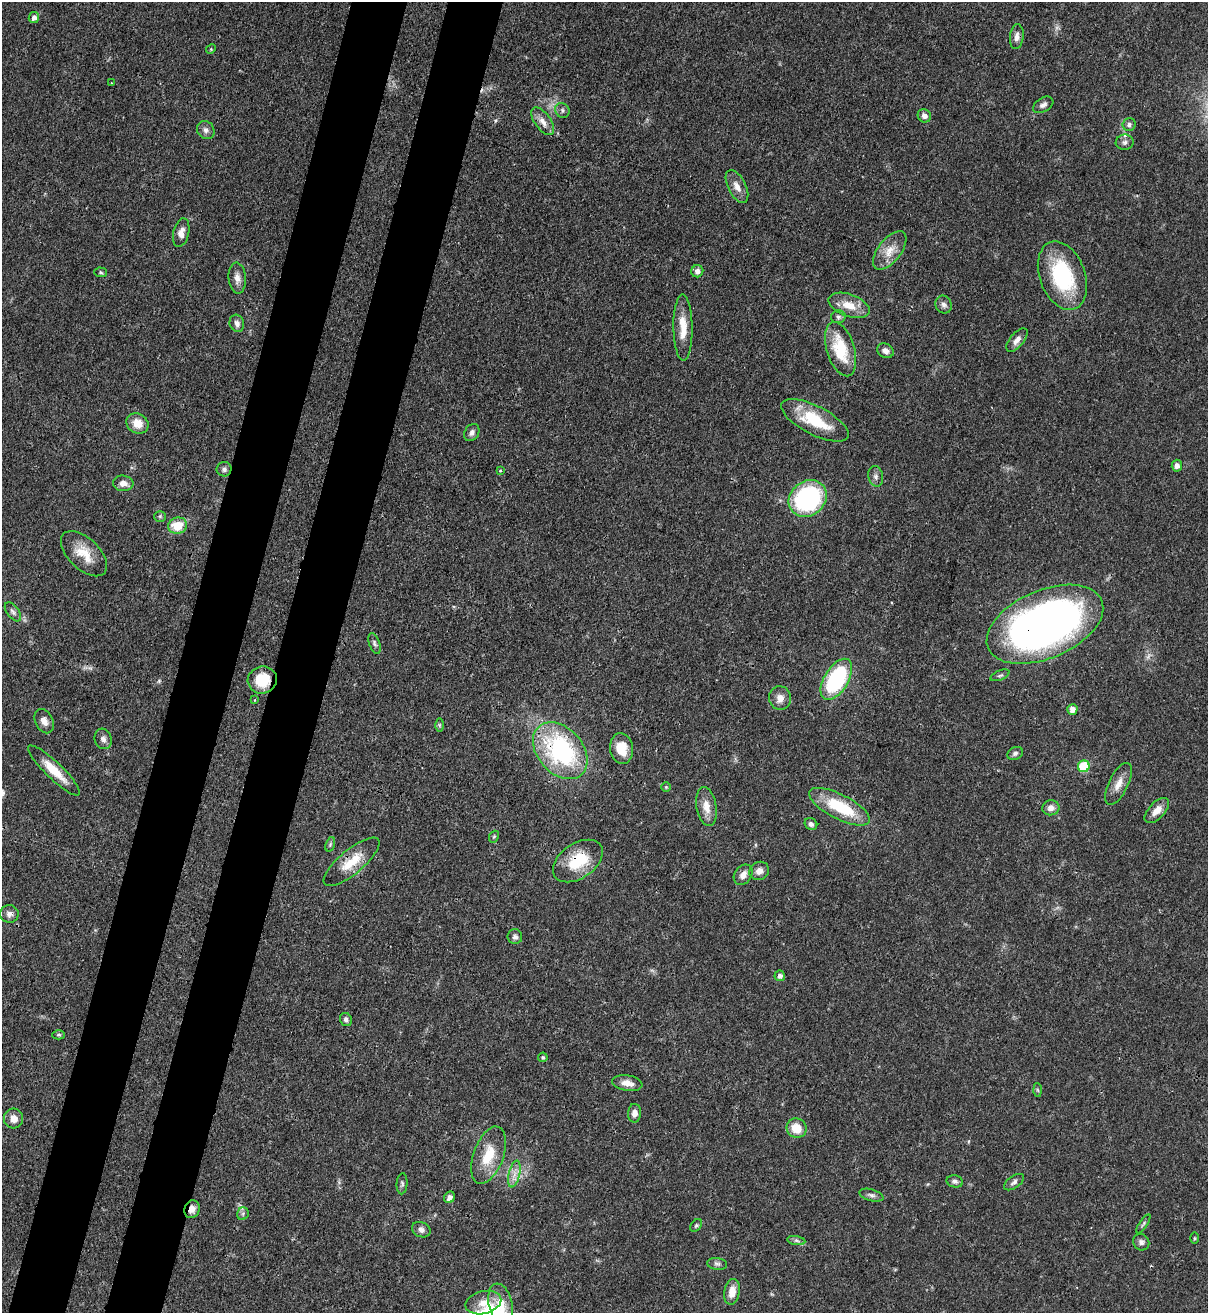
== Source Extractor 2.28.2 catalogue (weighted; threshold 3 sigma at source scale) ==
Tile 7 of 4 x 4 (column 3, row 2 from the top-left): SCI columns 2628-3833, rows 2652-3962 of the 5382 x 5303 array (HDU 1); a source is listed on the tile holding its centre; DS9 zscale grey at full resolution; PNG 1210 x 1315 px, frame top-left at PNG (2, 2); each listed source drawn as its Kron ellipse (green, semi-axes under 4 px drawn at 4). Shown black and unused: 9% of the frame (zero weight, under 3 of 4 exposures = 7% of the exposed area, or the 3 px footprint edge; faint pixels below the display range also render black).
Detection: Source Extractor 2.28.2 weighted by HDU 2 'WHT'; one run over the whole footprint, this tile lists its part. Background 0.0772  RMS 0.0038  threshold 0.0173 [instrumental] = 3 sigma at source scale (4.5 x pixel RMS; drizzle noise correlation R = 1.50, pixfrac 1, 0.05/0.05 arcsec/px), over >= 5 px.
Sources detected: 100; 1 too faint to see at this stretch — neither listed nor drawn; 1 inside a brighter listed object's ellipse — not listed separately; the other 98 listed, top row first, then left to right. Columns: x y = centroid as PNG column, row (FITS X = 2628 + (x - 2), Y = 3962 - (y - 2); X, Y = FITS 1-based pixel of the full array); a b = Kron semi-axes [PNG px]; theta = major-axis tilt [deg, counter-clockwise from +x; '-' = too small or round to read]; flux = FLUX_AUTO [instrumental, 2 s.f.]
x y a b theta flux
34 17 6 5 - 1.6
1017 37 12 7 84 2.1
211 49 5 4 - 0.41
112 83 2 2 - 0.31
1043 105 11 7 31 1.6
562 110 8 6 -53 1
924 116 7 6 - 1.8
543 121 16 8 -54 3.2
1129 124 6 6 - 1.1
206 130 9 8 - 1.7
1125 142 9 7 8 1.4
737 186 17 9 -63 3.4
181 233 14 7 77 2.9
890 250 23 11 52 5.9
697 271 6 6 - 2.1
101 272 6 5 - 0.59
1062 276 36 22 -69 34
237 278 15 8 -86 2.7
849 305 21 11 -20 6.7
944 305 9 8 - 1.5
838 317 7 6 - 0.9
237 323 9 7 -72 1.7
683 328 33 9 -89 7.8
1017 340 14 7 50 2.5
841 349 28 14 -73 16
885 351 9 7 -25 1.9
815 420 37 14 -27 17
137 423 11 9 -30 5.3
472 433 9 7 58 1.4
1177 466 6 5 - 2
224 469 7 7 - 1.1
500 471 3 3 - 0.44
876 476 10 7 -78 1.6
123 483 10 8 -6 2.9
808 499 20 17 40 59
160 516 5 5 - 0.59
178 526 9 8 - 9.2
84 554 28 15 -44 8.4
13 612 11 5 -53 1.2
1045 624 62 34 23 240
374 643 11 5 -70 1.1
1000 675 10 5 22 0.79
836 679 23 12 58 42
262 680 15 13 16 11
780 698 12 11 - 3.1
255 700 3 3 - 0.41
1072 709 5 5 - 2.3
44 721 13 8 -64 2.6
439 725 7 4 -89 0.6
103 739 10 8 -73 1.8
621 749 15 11 -82 7.6
560 751 32 22 -49 56
1015 753 8 6 25 1.2
1084 766 6 6 - 17
54 770 35 8 -44 8.7
1118 784 23 9 64 4.2
666 787 5 5 - 0.52
706 807 20 10 -80 4.8
839 807 34 12 -27 20
1051 808 8 7 - 2.3
1157 810 15 8 47 3.8
811 824 7 5 -40 1.2
494 837 6 4 68 0.54
330 844 7 4 71 0.64
578 861 28 17 35 15
351 862 35 12 40 9.5
759 871 10 9 - 2.4
743 875 11 8 55 2.5
9 914 9 9 - 1.9
515 937 7 7 - 1.3
780 976 5 5 - 1.5
346 1019 7 6 - 1.1
59 1035 6 4 0 0.57
543 1057 5 4 - 0.64
627 1083 15 7 -10 3.7
1037 1090 7 4 -87 0.6
635 1113 9 6 89 2.5
13 1119 10 9 - 3.2
796 1128 10 9 - 7
488 1155 30 15 70 12
514 1174 14 5 77 2.6
955 1181 8 6 -13 1.1
1014 1182 11 6 35 1.3
402 1184 10 5 86 0.87
871 1195 12 5 -16 1.4
450 1197 6 5 - 1.6
192 1209 9 7 71 2.3
243 1214 6 5 - 0.9
1143 1224 11 3 56 0.72
696 1225 7 5 49 0.64
421 1230 9 7 -24 1.8
1195 1238 6 4 90 0.41
796 1241 9 4 -9 0.98
1141 1242 8 7 - 1.5
717 1264 10 6 -7 1.1
732 1292 13 7 80 4.5
483 1303 18 11 14 5
501 1304 21 12 -77 8
Overlapping masked pixels (flux is a lower limit): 6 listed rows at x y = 1045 624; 262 680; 560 751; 578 861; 351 862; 192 1209